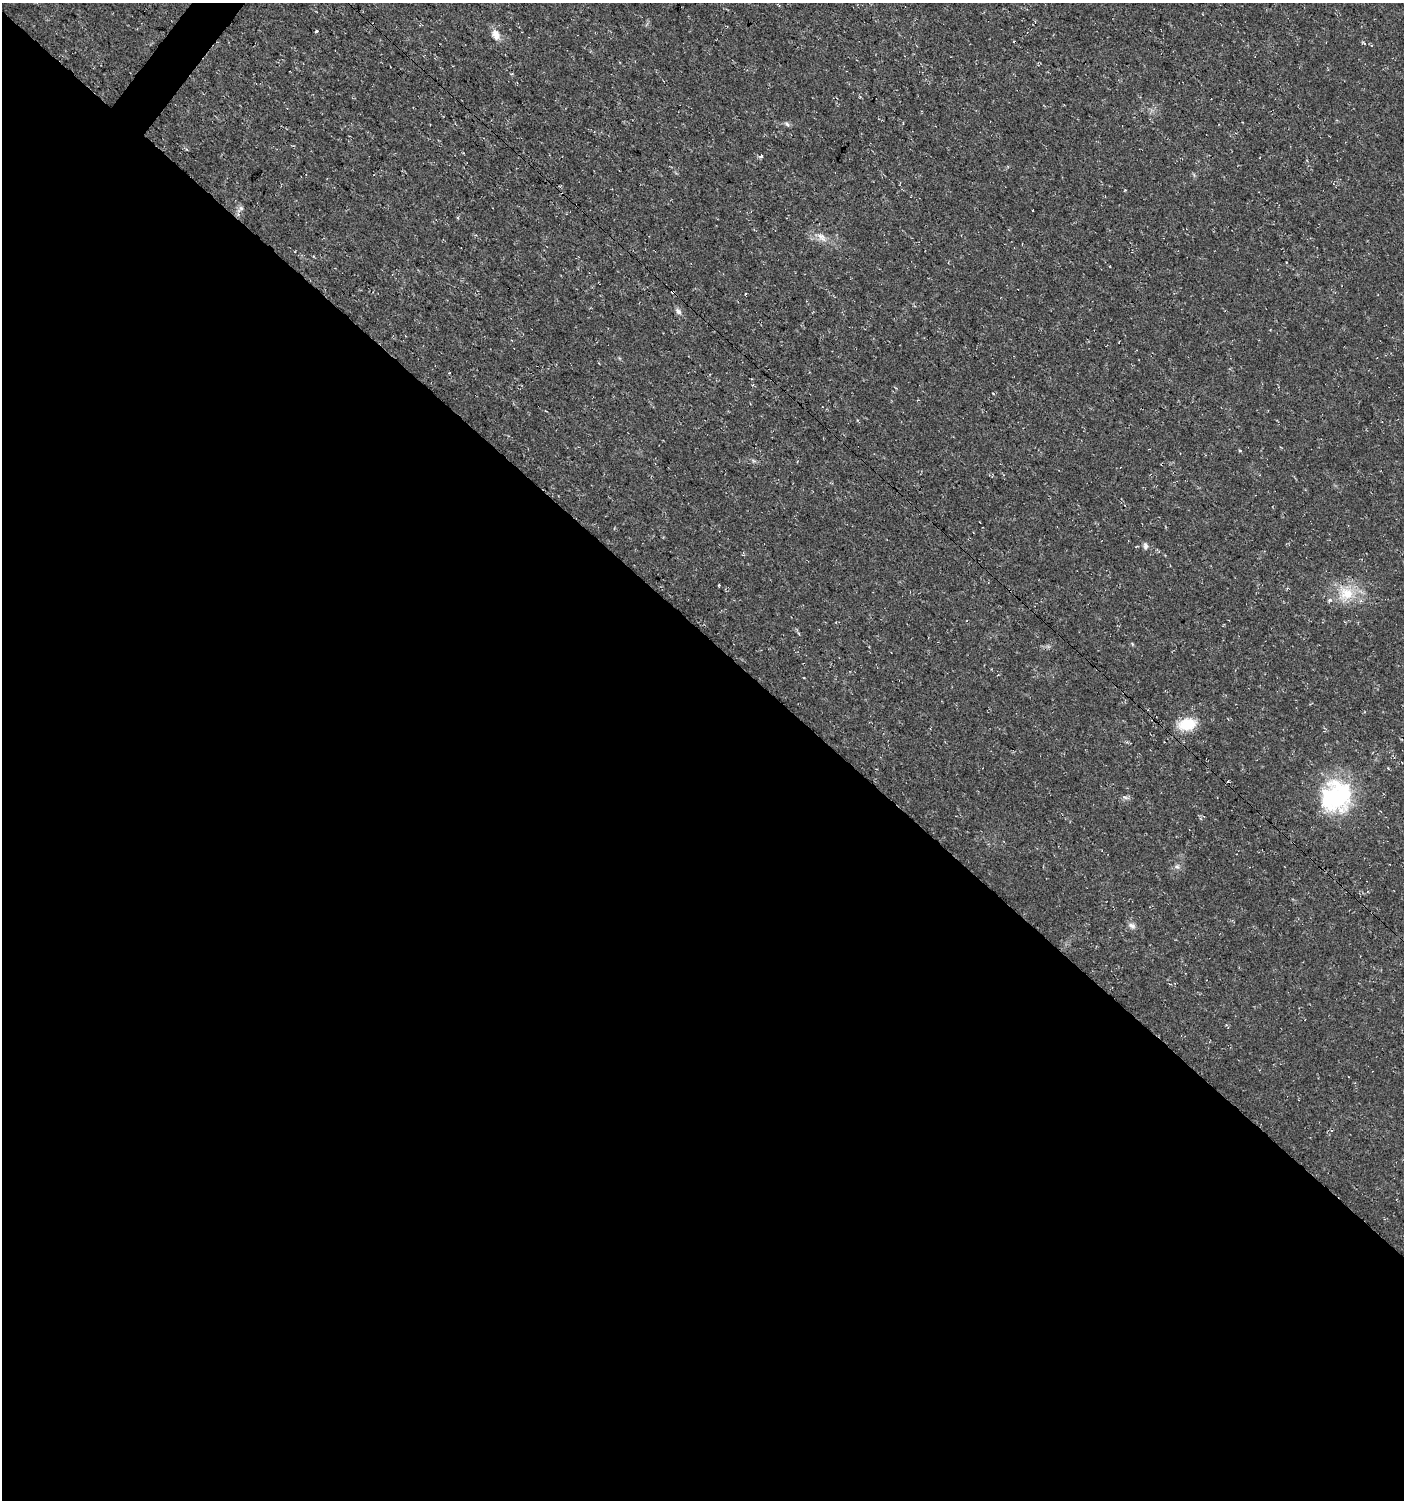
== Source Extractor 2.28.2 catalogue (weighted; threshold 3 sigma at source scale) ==
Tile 14 of 4 x 4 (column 2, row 4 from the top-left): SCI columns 1643-3044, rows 2-1499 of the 6029 x 6004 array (HDU 1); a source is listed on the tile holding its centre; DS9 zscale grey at full resolution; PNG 1406 x 1502 px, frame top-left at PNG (2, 3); no overlay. Shown black and unused: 58% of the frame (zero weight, under 3 of 4 exposures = <1% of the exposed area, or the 3 px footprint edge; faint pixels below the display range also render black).
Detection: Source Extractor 2.28.2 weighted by HDU 2 'WHT'; one run over the whole footprint, this tile lists its part. Background 0.0176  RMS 0.0035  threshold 0.0156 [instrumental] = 3 sigma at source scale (4.5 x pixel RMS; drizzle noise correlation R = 1.50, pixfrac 1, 0.0396/0.0396 arcsec/px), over >= 5 px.
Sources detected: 24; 3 cosmic-ray / hot-pixel residue — not listed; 1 inside a brighter listed object's ellipse — not listed separately; the other 20 listed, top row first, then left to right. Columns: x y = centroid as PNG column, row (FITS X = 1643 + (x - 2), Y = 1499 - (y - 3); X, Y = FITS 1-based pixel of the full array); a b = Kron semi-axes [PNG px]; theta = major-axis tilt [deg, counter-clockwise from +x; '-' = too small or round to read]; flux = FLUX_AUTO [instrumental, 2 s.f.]
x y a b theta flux
316 31 3 3 - 1.3
496 35 15 9 -61 3.1
1364 43 4 3 - 0.36
787 124 8 5 -31 0.81
761 156 4 4 - 1
241 208 9 6 44 1.1
1032 210 3 2 - 0.5
822 237 15 8 -45 2.7
678 311 10 6 -52 1.2
754 461 6 5 - 0.64
1145 546 9 6 -89 0.98
719 585 4 2 - 0.32
1346 593 24 22 -32 10
1132 644 6 3 -71 0.33
1187 724 19 12 11 9.5
1228 781 3 3 - 0.36
1336 796 39 34 51 36
1125 797 8 3 -19 0.74
1177 867 6 4 -19 0.71
1132 926 10 7 -33 1.4